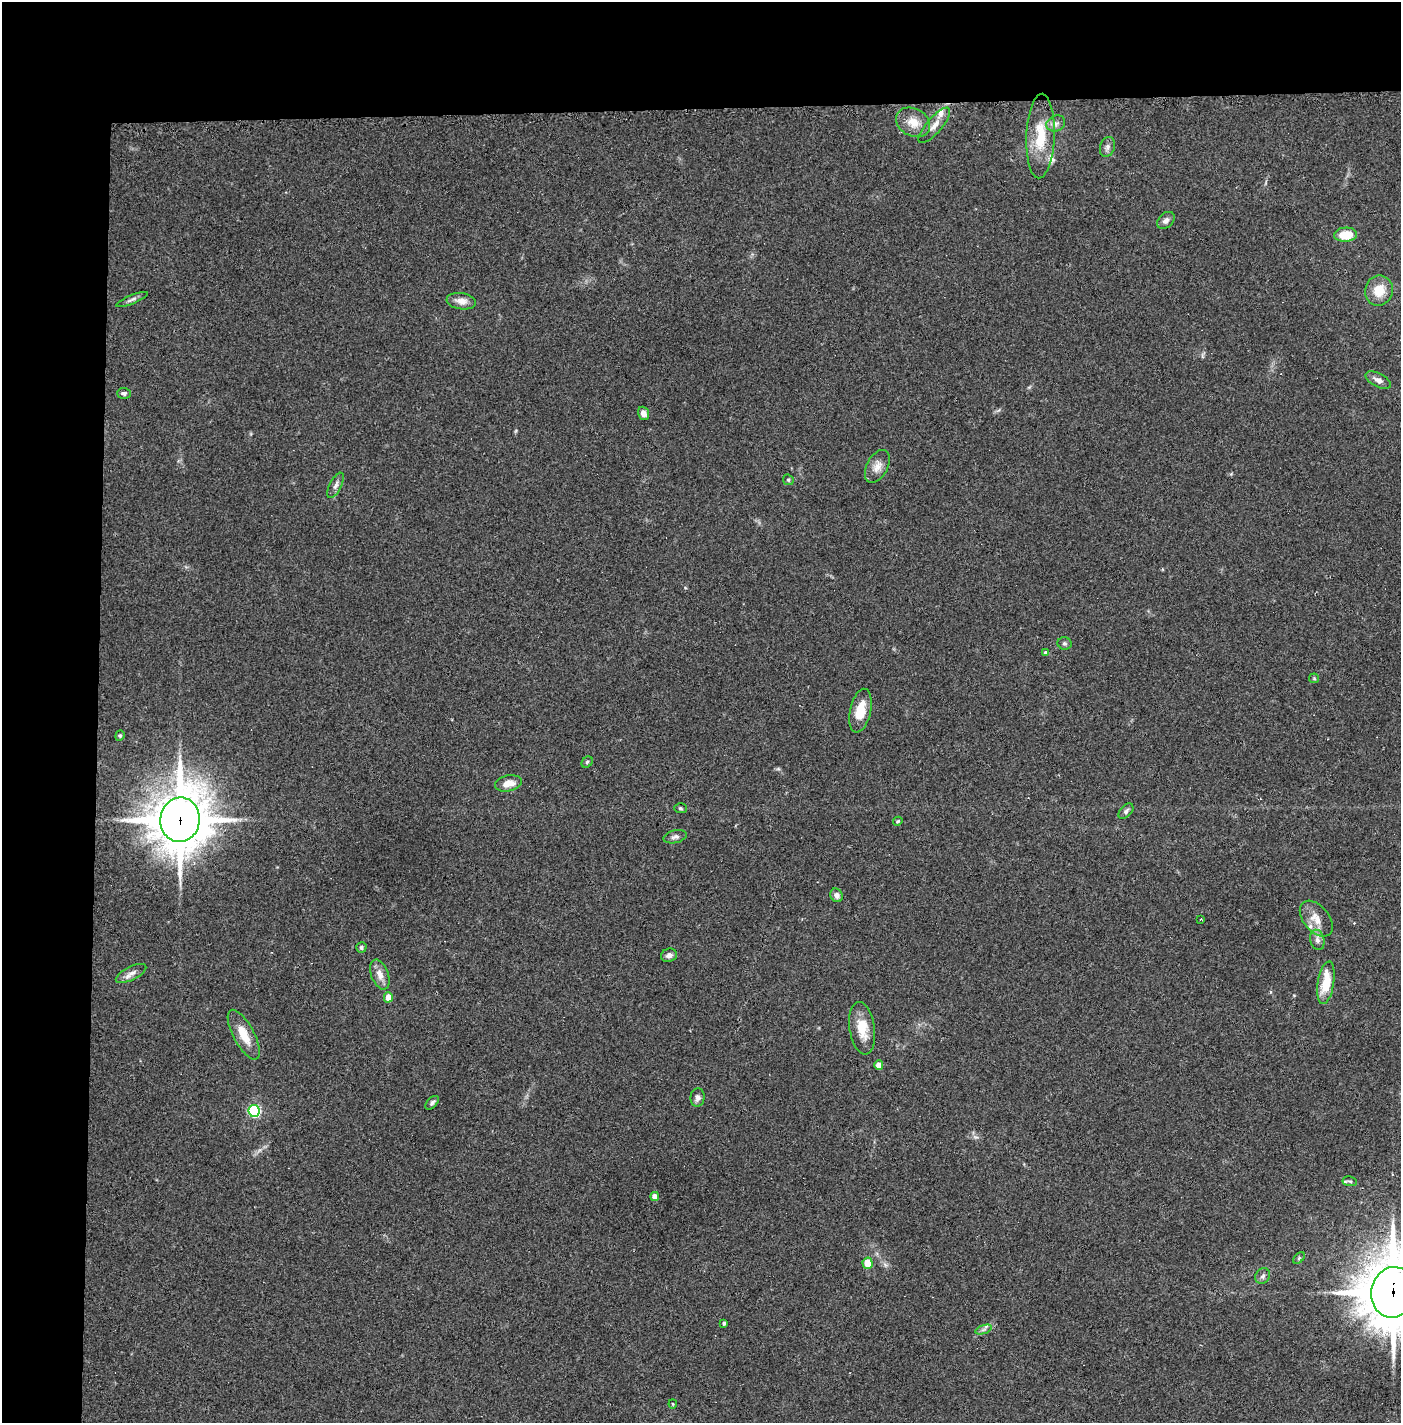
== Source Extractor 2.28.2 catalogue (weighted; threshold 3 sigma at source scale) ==
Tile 1 of 3 x 3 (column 1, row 1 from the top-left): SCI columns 62-1460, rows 2882-4302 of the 4277 x 4302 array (HDU 1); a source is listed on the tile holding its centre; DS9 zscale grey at full resolution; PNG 1403 x 1425 px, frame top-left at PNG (2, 2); each listed source drawn as its Kron ellipse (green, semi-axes under 4 px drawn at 4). Shown black and unused: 14% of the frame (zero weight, under 2 of 3 exposures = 1% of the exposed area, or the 3 px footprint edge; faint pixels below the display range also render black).
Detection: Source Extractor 2.28.2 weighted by HDU 2 'WHT'; one run over the whole footprint, this tile lists its part. Background 0.0927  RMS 0.0075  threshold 0.0337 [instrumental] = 3 sigma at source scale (4.5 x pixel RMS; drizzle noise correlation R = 1.50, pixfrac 1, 0.05/0.05 arcsec/px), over >= 5 px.
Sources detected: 57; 1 cosmic-ray / hot-pixel residue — neither listed nor drawn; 3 inside a brighter listed object's ellipse — not listed separately; the other 53 listed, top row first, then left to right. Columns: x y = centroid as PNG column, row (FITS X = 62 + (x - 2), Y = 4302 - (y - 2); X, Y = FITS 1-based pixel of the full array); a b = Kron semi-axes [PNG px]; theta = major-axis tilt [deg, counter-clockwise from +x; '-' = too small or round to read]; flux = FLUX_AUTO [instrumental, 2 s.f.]
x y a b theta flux
913 122 18 13 -29 11
1056 123 10 7 24 3.3
934 125 22 7 49 6.5
1040 136 42 14 88 27
1107 147 10 7 73 2.9
1166 220 10 7 43 3.1
1346 235 11 7 3 16
1379 291 15 14 - 14
132 299 17 4 22 2.5
461 301 15 8 -8 6.1
1378 380 14 6 -27 3.6
124 393 7 5 -1 1.7
643 413 7 5 -70 4
877 466 18 10 61 6.7
788 480 6 5 - 1.1
336 485 14 6 64 3.2
1065 643 7 6 - 1.6
1046 653 4 4 - 1.8
1314 678 5 5 - 0.9
860 711 22 10 78 15
120 736 5 4 - 1.1
587 762 6 5 - 1.2
508 783 13 8 11 7.5
680 808 6 5 - 1.2
1126 811 9 5 47 2.3
180 820 22 20 82 3200
898 821 5 4 - 0.98
675 837 12 6 13 2.6
837 895 7 6 - 3.1
1200 919 3 2 - 0.64
1316 919 21 12 -51 9.9
1317 940 10 7 -76 3.3
361 947 5 5 - 1.7
669 955 8 6 15 3.3
131 973 17 6 27 4.4
380 974 15 8 -70 6.5
1326 983 22 8 81 20
388 997 5 4 - 12
862 1028 26 12 -81 16
244 1035 28 10 -62 14
879 1065 5 4 - 8.8
698 1098 9 7 85 3.2
432 1103 8 5 45 1.7
254 1111 6 5 - 110
1350 1181 7 5 -9 1.5
655 1196 4 4 - 5.4
1299 1258 7 4 46 1.1
868 1263 5 5 - 12
1263 1276 8 7 - 2.3
1393 1292 25 21 79 4900
724 1323 4 3 - 1.5
984 1329 9 4 19 1.6
673 1404 4 4 - 0.78
Overlapping masked pixels (flux is a lower limit): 2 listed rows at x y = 180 820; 1393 1292
Isophote crosses this tile's border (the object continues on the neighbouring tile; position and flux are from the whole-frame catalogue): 1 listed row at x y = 1393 1292